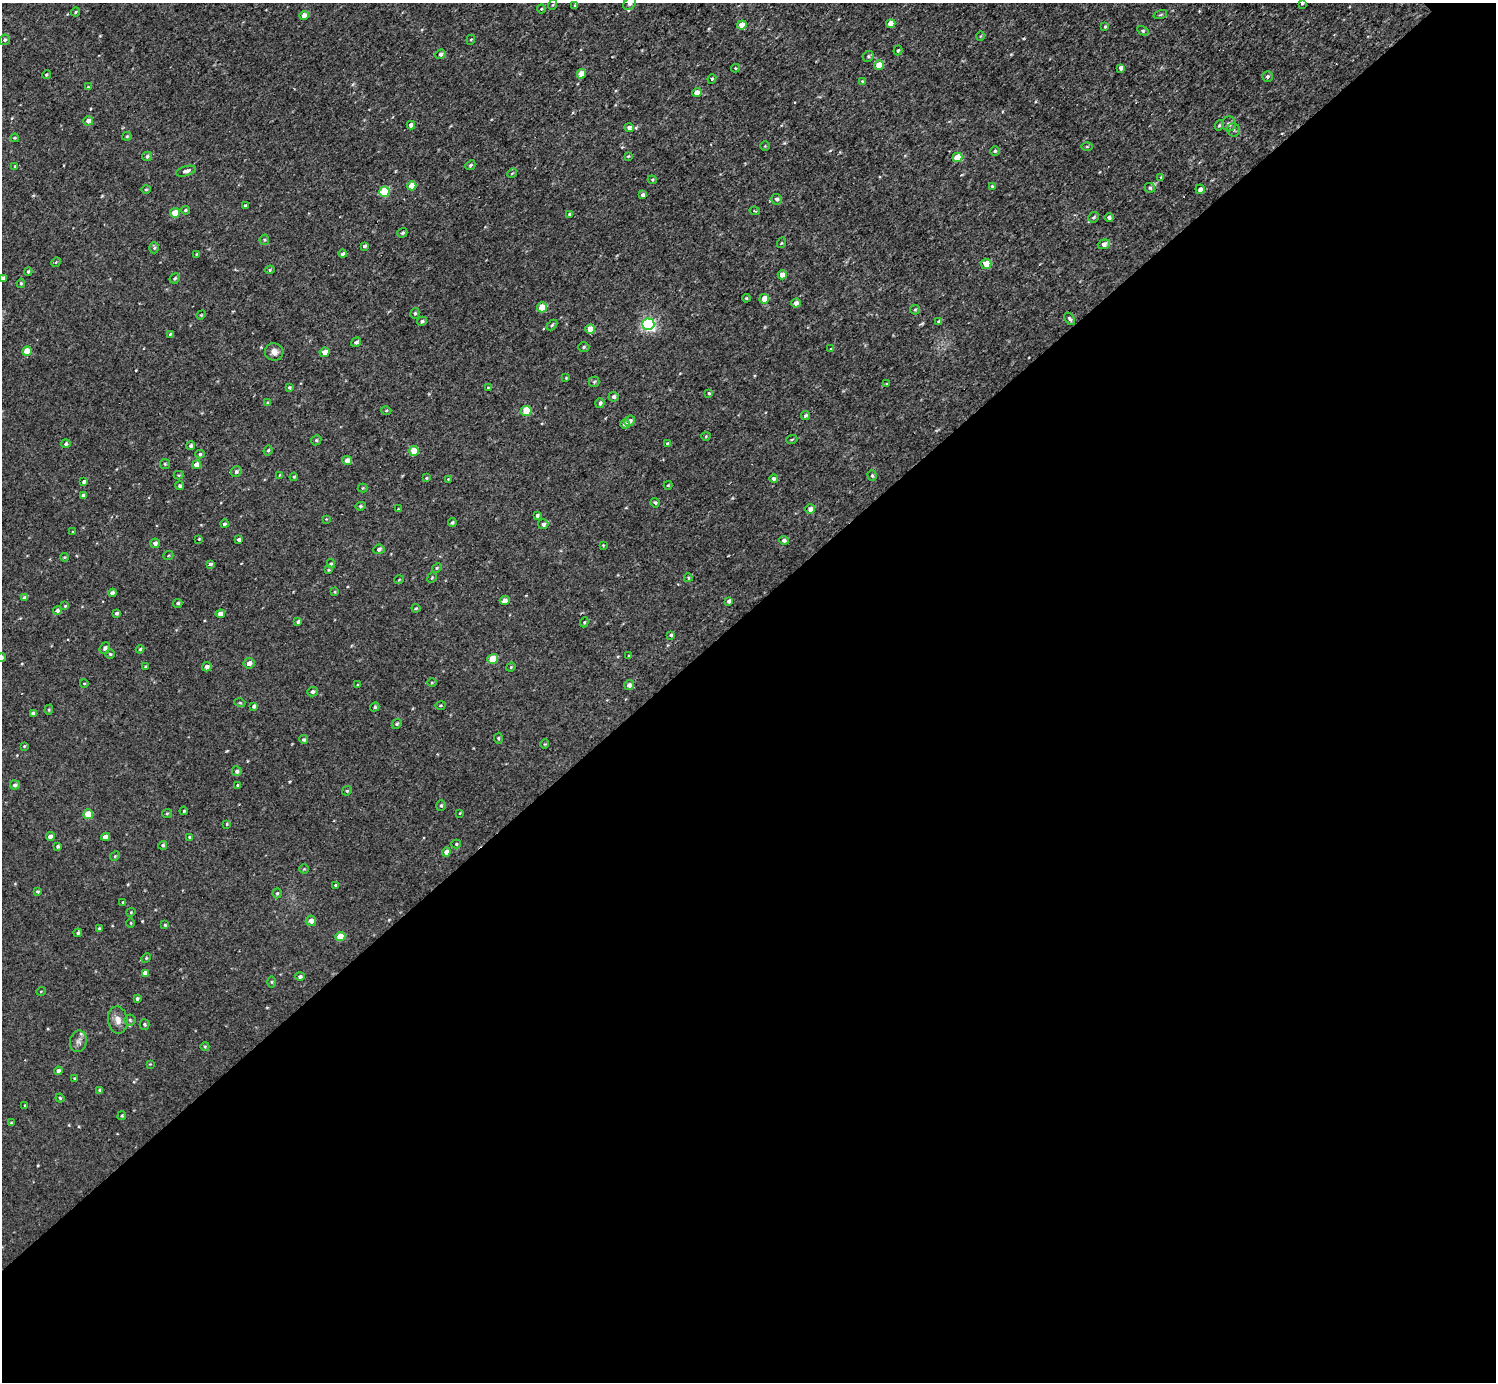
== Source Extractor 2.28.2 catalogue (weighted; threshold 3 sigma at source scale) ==
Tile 15 of 4 x 4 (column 3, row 4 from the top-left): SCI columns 2992-4485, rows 160-1539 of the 5983 x 5981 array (HDU 1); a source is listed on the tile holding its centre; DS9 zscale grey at full resolution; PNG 1498 x 1384 px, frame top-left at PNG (2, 3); each listed source drawn as its Kron ellipse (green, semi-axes under 4 px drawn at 4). Shown black and unused: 56% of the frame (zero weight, under 3 of 4 exposures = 1% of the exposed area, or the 3 px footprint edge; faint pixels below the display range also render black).
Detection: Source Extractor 2.28.2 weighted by HDU 2 'WHT'; one run over the whole footprint, this tile lists its part. Background 0.0675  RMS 0.062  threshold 0.281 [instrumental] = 3 sigma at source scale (4.5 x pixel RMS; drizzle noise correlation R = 1.50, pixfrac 1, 0.05/0.05 arcsec/px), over >= 5 px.
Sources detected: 253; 1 inside a brighter listed object's ellipse — not listed separately; the other 252 listed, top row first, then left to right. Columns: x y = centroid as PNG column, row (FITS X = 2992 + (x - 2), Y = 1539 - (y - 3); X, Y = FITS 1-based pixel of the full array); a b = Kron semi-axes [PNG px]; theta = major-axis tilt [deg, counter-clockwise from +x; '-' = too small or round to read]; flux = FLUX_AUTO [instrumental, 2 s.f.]
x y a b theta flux
1302 3 3 3 - 7.7
630 4 7 5 44 16
552 5 5 3 - 5.5
575 5 4 3 - 7.7
541 9 4 4 - 6.9
75 12 5 3 - 7.3
1160 15 7 3 19 8
304 16 4 4 - 50
891 24 4 4 - 86
742 25 5 4 - 76
1105 27 4 3 - 9.8
1143 31 6 4 -31 9.9
980 36 5 3 - 5.3
5 40 5 5 - 13
471 40 5 4 - 8.8
898 50 5 4 - 8.7
441 54 5 4 - 17
868 56 6 5 - 10
879 65 5 4 - 120
735 68 4 4 - 6.7
1121 68 4 4 - 24
581 74 5 4 - 96
46 75 4 3 - 7.7
1268 76 5 5 - 12
712 79 5 4 - 8.9
862 81 4 3 - 5.6
88 87 4 3 - 6
697 92 5 4 - 61
88 121 5 4 - 33
1229 124 7 7 - 23
411 125 4 4 - 28
1219 125 5 4 - 9.2
629 128 4 4 - 24
1234 130 7 6 - 15
127 136 4 4 - 7.5
15 138 4 3 - 7.1
765 146 4 4 - 6.3
1087 147 6 4 1 7.8
995 151 5 5 - 9.9
147 156 5 4 - 15
628 156 4 3 - 6.3
957 157 5 4 - 100
470 165 5 4 - 9.9
15 166 4 3 - 12
186 171 10 4 16 22
512 173 5 4 - 8.4
1161 177 4 4 - 5.9
652 180 4 4 - 7
412 186 5 4 - 87
992 186 4 4 - 9.7
1150 188 5 5 - 9.5
146 189 4 4 - 7.4
1200 189 5 4 - 21
384 192 5 5 - 310
643 195 4 3 - 21
777 199 5 5 - 19
245 205 3 3 - 9.6
185 210 4 4 - 11
755 211 5 3 - 6
175 213 5 4 - 130
570 214 4 4 - 17
1094 217 6 5 - 12
1109 218 4 4 - 14
402 233 5 4 - 12
264 240 5 4 - 8.7
781 243 5 3 - 6.5
1104 244 6 4 20 33
364 246 4 3 - 16
154 248 5 4 - 11
196 254 4 3 - 7.2
343 254 4 3 - 25
56 262 5 4 - 8.2
986 264 5 5 - 86
270 270 5 4 - 8.6
28 271 4 4 - 11
782 275 4 4 - 56
3 278 4 3 - 16
175 278 5 4 - 11
21 283 4 4 - 9.9
746 298 4 3 - 6.5
764 299 5 4 - 79
796 303 4 4 - 32
542 307 5 5 - 170
915 310 5 4 - 8.1
415 313 5 4 - 10
201 315 5 4 - 6.4
1070 319 7 4 -57 13
422 321 5 4 - 13
939 322 3 3 - 11
648 324 6 6 - 1300
552 325 6 4 45 8.9
590 329 5 4 - 99
170 334 4 4 - 8.5
356 342 5 4 - 16
584 347 5 5 - 10
831 349 3 3 - 5.8
27 351 4 4 - 130
274 352 9 9 - 34
324 352 5 4 - 38
566 378 3 3 - 6.1
594 382 5 5 - 9.4
886 384 3 3 - 5.9
289 387 4 4 - 10
488 387 3 2 - 4.6
709 393 4 4 - 11
614 397 5 5 - 18
268 403 4 4 - 12
600 403 5 4 - 17
386 411 5 3 - 7
526 411 5 5 - 190
805 416 5 4 - 16
630 421 6 5 - 22
625 424 5 4 - 29
706 436 4 4 - 7.9
792 439 5 3 - 6.3
316 440 5 4 - 10
66 444 4 4 - 16
668 444 4 4 - 18
191 446 4 4 - 15
268 450 5 3 - 9.6
414 451 5 4 - 120
200 454 4 4 - 12
347 460 5 4 - 46
165 464 5 5 - 9
196 465 4 4 - 61
236 472 5 5 - 18
178 475 5 4 - 7.2
280 475 4 3 - 5.7
872 476 5 4 - 12
294 477 4 3 - 7
426 478 3 3 - 5.9
448 479 3 3 - 4
774 479 4 4 - 18
84 481 4 3 - 14
668 485 4 3 - 7.1
180 486 4 4 - 11
362 488 5 4 - 6.8
83 495 4 3 - 15
655 503 5 3 - 8.9
360 506 5 4 - 11
398 509 3 2 - 4.1
810 509 5 5 - 33
537 515 4 3 - 11
326 519 3 3 - 4.9
452 522 4 4 - 10
225 524 4 4 - 13
543 524 5 5 - 20
72 532 3 2 - 4.8
199 539 4 4 - 6.5
239 540 4 3 - 16
784 540 5 4 - 17
155 543 5 4 - 27
603 545 4 3 - 6.5
379 549 5 5 - 17
168 556 5 3 - 6.1
64 557 4 4 - 5.9
331 563 4 4 - 6.8
210 564 4 4 - 15
437 568 5 4 - 8
329 570 4 3 - 6.2
432 578 5 4 - 8.2
688 578 4 3 - 8.1
399 580 5 3 - 5.6
335 592 4 3 - 6.5
112 593 4 4 - 24
25 598 4 4 - 30
505 600 5 4 - 30
729 601 4 4 - 18
178 603 5 4 - 12
65 606 4 4 - 7.1
416 608 4 4 - 6.6
57 610 4 4 - 18
116 613 4 4 - 13
220 614 4 4 - 32
298 622 4 3 - 13
584 622 5 4 - 7.4
671 635 4 4 - 12
105 648 6 4 54 17
140 649 4 4 - 8.3
110 654 5 4 - 8.3
629 656 3 3 - 6.1
2 657 4 4 - 9.6
493 659 5 4 - 130
249 663 5 5 - 33
145 667 3 3 - 7.9
207 667 5 4 - 26
511 667 5 4 - 7.4
432 682 5 3 - 6.6
84 683 4 3 - 4.8
358 685 4 3 - 6.8
629 685 5 5 - 32
312 692 5 5 - 17
240 703 5 3 - 6.4
254 706 4 4 - 17
440 706 5 4 - 8.3
375 707 5 4 - 9.4
49 710 5 4 - 8.7
33 713 4 3 - 14
397 724 5 4 - 10
498 738 5 4 - 9.5
304 740 4 4 - 13
545 744 4 3 - 5.2
24 746 4 3 - 6.9
237 771 5 5 - 16
15 785 5 4 - 22
238 785 4 4 - 8.6
347 791 5 4 - 8.1
441 806 5 4 - 10
184 811 4 3 - 6.9
167 813 5 4 - 8.1
460 813 3 3 - 5.4
88 814 5 4 - 150
227 824 4 3 - 6.6
50 837 4 4 - 42
105 837 4 4 - 45
190 837 4 3 - 8.3
456 844 5 4 - 9.1
163 845 5 4 - 11
58 846 4 3 - 11
446 852 4 4 - 35
115 856 5 4 - 7.3
304 869 4 4 - 6.4
336 885 4 3 - 8.6
37 891 4 4 - 9.3
277 893 5 4 - 9.6
123 902 4 3 - 8.8
131 912 4 3 - 5.6
311 921 5 5 - 32
131 923 5 3 - 5.3
165 925 4 3 - 8.7
99 928 4 4 - 8.1
78 933 4 3 - 10
340 936 5 4 - 110
146 958 5 4 - 7.3
145 973 4 4 - 37
300 976 5 4 - 15
272 982 5 4 - 8.3
41 991 5 3 - 4.6
137 998 3 3 - 10
118 1020 14 9 -81 48
130 1020 5 5 - 12
145 1024 5 5 - 10
78 1041 11 8 78 29
205 1046 4 3 - 6.2
150 1064 3 3 - 4.6
58 1071 4 4 - 20
75 1078 4 4 - 6.3
100 1090 4 3 - 12
60 1098 4 4 - 7.5
25 1105 4 4 - 5.6
122 1116 4 4 - 8.6
11 1123 3 3 - 5.8
Isophote crosses this tile's border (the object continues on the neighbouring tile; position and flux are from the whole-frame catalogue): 4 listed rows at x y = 1302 3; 630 4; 3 278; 2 657